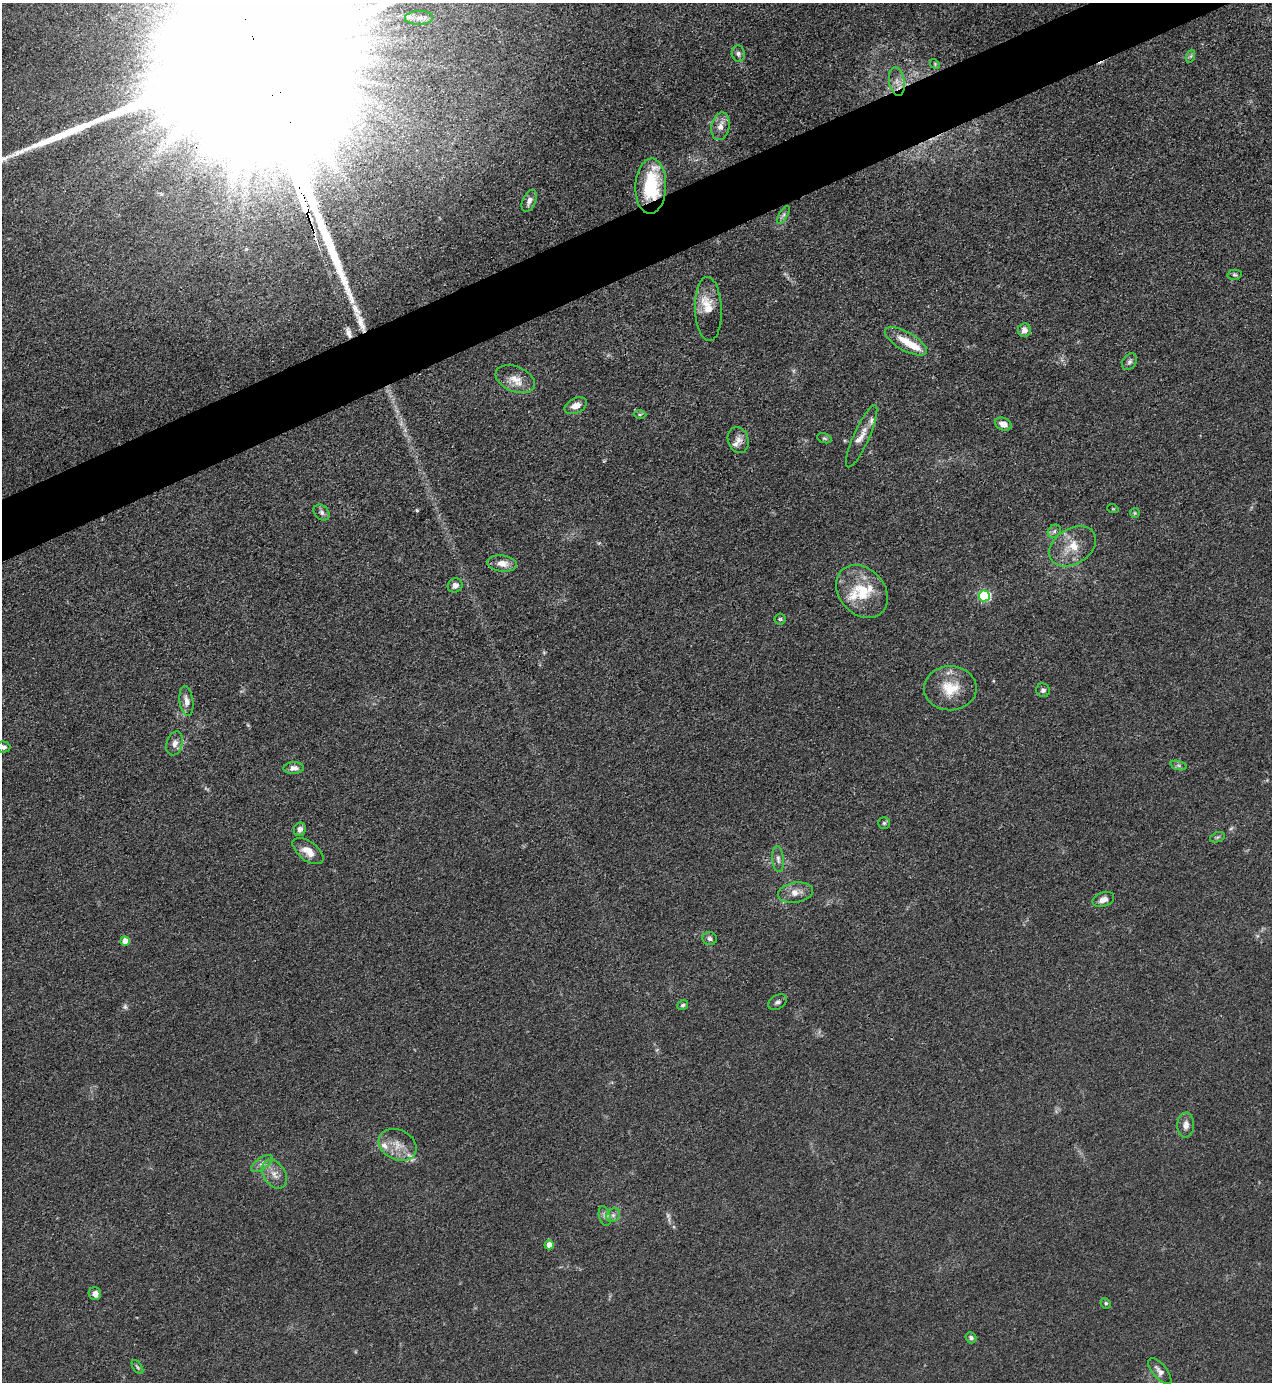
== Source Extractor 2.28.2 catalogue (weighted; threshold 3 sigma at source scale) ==
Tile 10 of 4 x 4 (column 2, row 3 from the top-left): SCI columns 1552-2821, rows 1382-2761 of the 5510 x 5523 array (HDU 1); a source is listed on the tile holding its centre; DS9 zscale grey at full resolution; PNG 1274 x 1384 px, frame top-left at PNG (2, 3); each listed source drawn as its Kron ellipse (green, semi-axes under 4 px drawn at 4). Shown black and unused: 4% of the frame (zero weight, under 3 of 4 exposures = <1% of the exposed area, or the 3 px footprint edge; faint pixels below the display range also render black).
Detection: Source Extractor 2.28.2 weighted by HDU 2 'WHT'; one run over the whole footprint, this tile lists its part. Background 0.0432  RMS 0.0049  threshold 0.0221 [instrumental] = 3 sigma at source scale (4.5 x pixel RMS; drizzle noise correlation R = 1.50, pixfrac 1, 0.05/0.05 arcsec/px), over >= 5 px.
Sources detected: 76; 4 too faint to see at this stretch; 1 inside a brighter object's white glare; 1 cosmic-ray / hot-pixel residue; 1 long thin detection or spike segment (spike, bleed or trail) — neither listed nor drawn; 8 inside a brighter listed object's ellipse — not listed separately; the other 61 listed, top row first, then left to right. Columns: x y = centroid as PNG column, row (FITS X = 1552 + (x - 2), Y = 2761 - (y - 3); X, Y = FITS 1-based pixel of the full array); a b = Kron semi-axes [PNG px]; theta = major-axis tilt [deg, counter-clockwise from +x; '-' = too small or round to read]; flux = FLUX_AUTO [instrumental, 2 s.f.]
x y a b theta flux
419 18 14 7 1 3
738 54 8 6 -84 1.6
1191 56 6 4 71 0.77
935 64 5 4 - 0.6
897 82 14 7 -81 3.6
720 126 14 9 78 4
651 186 28 15 87 32
529 201 11 6 67 2.6
783 215 10 4 60 1.2
1235 275 7 5 -1 1
708 309 32 13 -88 9.6
1024 330 7 6 - 3.1
906 341 23 9 -30 9.1
1129 362 9 6 57 1.5
515 379 21 12 -22 6.5
576 406 12 7 25 4.1
640 414 6 4 2 0.78
1003 424 8 6 -23 3.5
862 436 34 8 66 5.4
824 438 7 4 -18 0.79
738 440 13 10 -74 3.6
1113 509 6 3 -18 0.45
322 512 9 7 -46 1.6
1135 513 5 5 - 0.6
1054 531 7 6 - 1.4
1072 546 25 17 33 12
502 563 15 8 -8 5.3
455 585 7 7 - 2.5
862 591 29 22 -48 17
984 596 6 5 - 58
780 619 5 5 - 0.77
950 688 26 22 0 14
1043 690 7 6 - 1.5
186 701 15 7 -82 3
175 744 12 8 73 3
3 747 7 5 -2 1.4
1178 765 8 4 -19 0.92
294 768 10 6 3 2.3
884 823 5 5 - 0.91
300 829 7 6 - 2.4
1217 837 8 5 19 0.93
308 851 18 9 -37 5.7
778 859 13 6 -85 2
795 892 17 10 9 5.1
1103 899 11 7 20 3
710 939 7 6 - 1.4
125 941 5 4 - 5.7
777 1002 10 7 32 1.6
683 1005 5 5 - 1.1
1186 1125 12 8 87 3.3
398 1145 20 15 -26 7.7
262 1163 12 5 34 2.2
274 1174 16 11 -55 4.9
613 1215 7 6 - 1.6
605 1216 10 5 -77 1.6
549 1245 4 4 - 5.7
95 1294 6 6 - 2.7
1106 1303 5 4 - 0.76
971 1338 5 5 - 1.5
137 1367 8 4 -55 0.76
1160 1371 16 7 -49 3
Overlapping masked pixels (flux is a lower limit): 1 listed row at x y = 651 186
Isophote crosses this tile's border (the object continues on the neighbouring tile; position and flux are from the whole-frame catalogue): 1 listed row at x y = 3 747